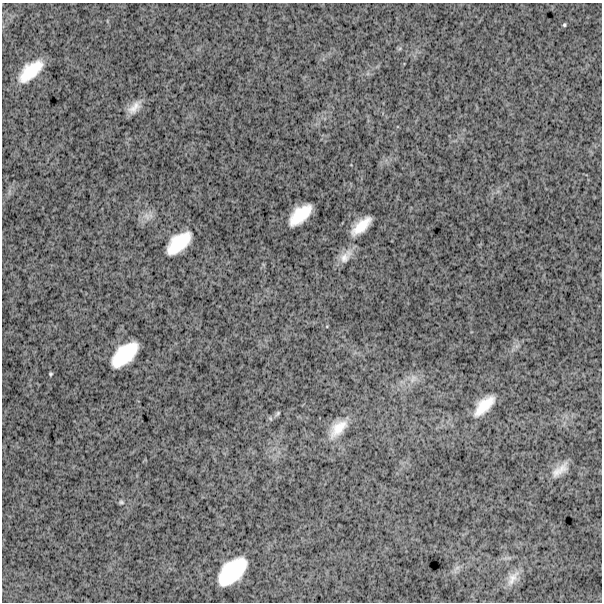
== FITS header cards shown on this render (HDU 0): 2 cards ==
NAXIS1  =                  600
NAXIS2  =                  600

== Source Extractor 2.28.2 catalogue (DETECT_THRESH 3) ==
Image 600 x 600 px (HDU 0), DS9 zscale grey, 1 PNG px = 1 image px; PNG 604 x 604 px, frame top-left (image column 1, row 600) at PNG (2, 3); no overlay
Background 1830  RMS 250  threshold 749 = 3 sigma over >= 5 px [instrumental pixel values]
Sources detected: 19; all 19 listed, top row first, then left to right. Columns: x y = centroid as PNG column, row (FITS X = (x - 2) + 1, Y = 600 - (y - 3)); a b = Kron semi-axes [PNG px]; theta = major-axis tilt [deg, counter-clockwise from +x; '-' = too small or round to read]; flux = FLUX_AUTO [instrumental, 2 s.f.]
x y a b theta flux
564 25 4 3 - 2.2e+04
30 71 25 11 41 5.8e+05
134 107 17 8 44 1.8e+05
300 215 24 12 42 5.4e+05
147 216 12 7 -54 9.7e+04
361 226 22 9 43 3.5e+05
179 243 26 13 41 6.6e+05
345 256 22 11 49 1.9e+05
124 354 28 14 42 8.1e+05
50 374 3 3 - 2.1e+04
413 379 12 7 51 1.0e+05
484 406 22 10 45 4.0e+05
277 413 9 4 49 3.4e+04
338 428 25 12 46 3.5e+05
560 470 23 9 39 2.0e+05
121 502 8 5 -10 3.3e+04
457 568 7 4 19 4.4e+04
232 571 30 16 44 1.0e+06
512 578 23 10 57 1.7e+05